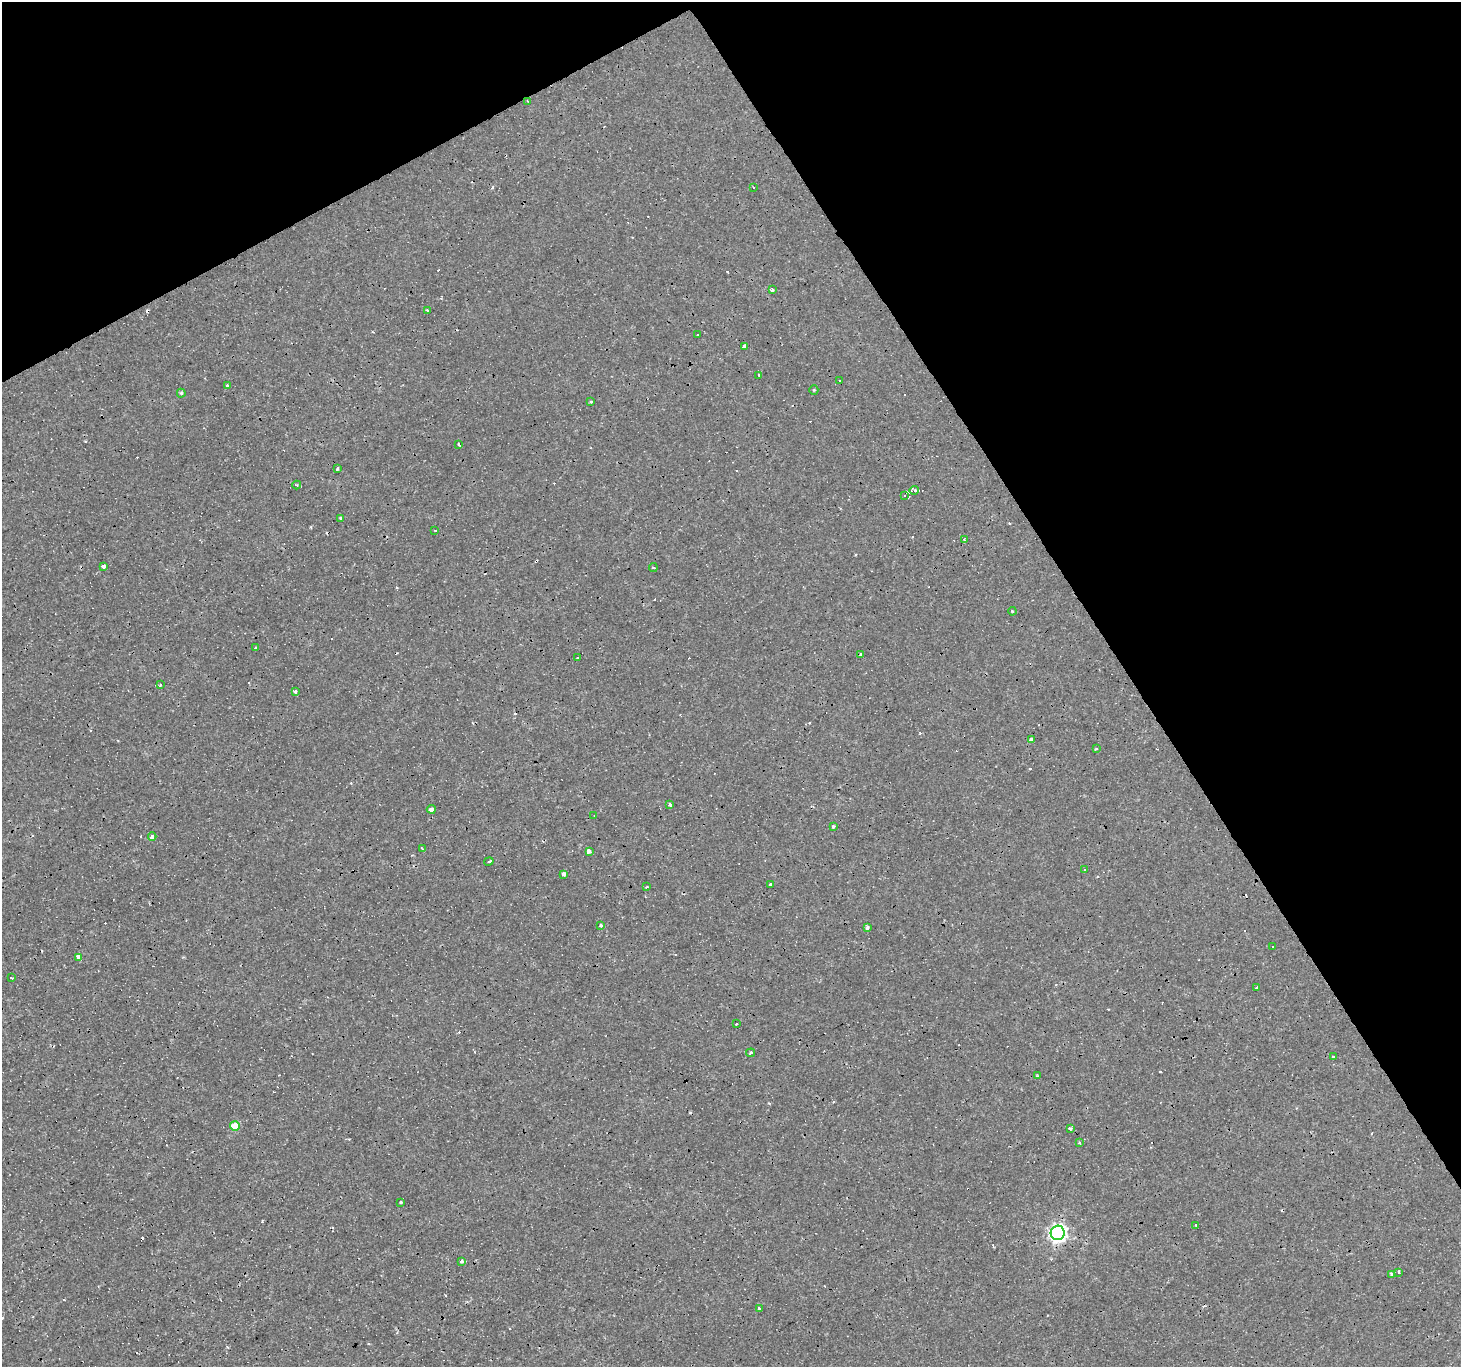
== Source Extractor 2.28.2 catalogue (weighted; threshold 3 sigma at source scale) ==
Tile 3 of 4 x 4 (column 3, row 1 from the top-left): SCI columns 2919-4377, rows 4203-5567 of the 5836 x 5734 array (HDU 1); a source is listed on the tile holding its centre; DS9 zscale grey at full resolution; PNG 1463 x 1369 px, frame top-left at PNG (2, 2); each listed source drawn as its Kron ellipse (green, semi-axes under 4 px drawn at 4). Shown black and unused: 30% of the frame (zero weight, under 3 of 4 exposures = <1% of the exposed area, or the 3 px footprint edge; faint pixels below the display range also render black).
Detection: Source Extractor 2.28.2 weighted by HDU 2 'WHT'; one run over the whole footprint, this tile lists its part. Background 8.11e-04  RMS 8.8e-04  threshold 0.00394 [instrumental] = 3 sigma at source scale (4.5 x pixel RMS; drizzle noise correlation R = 1.50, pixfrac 1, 0.0396/0.0396 arcsec/px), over >= 5 px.
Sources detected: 115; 53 cosmic-ray / hot-pixel residue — neither listed nor drawn; the other 62 listed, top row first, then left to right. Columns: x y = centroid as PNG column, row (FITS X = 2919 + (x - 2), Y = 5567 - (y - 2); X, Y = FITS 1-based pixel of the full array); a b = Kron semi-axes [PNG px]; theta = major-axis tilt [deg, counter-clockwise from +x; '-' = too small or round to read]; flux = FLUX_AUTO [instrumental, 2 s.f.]
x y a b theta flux
528 101 4 2 - 0.061
753 187 3 3 - 0.37
772 290 3 3 - 0.2
427 310 3 3 - 0.17
698 334 3 3 - 0.29
744 346 3 3 - 0.72
759 375 3 3 - 0.37
840 380 3 3 - 0.37
228 385 3 3 - 0.5
814 390 5 4 - 0.089
181 393 4 4 - 0.13
591 401 3 3 - 0.26
459 444 3 3 - 0.54
338 468 3 3 - 0.65
297 485 4 4 - 0.096
914 490 5 3 - 5200
905 495 3 3 - 110
341 518 3 3 - 0.87
435 530 3 2 - 0.07
965 540 4 2 - 0.084
103 566 3 3 - 1.8
653 568 4 2 - 0.09
1012 611 4 3 - 0.076
255 648 3 3 - 0.61
861 654 3 3 - 0.38
578 658 3 3 - 0.41
160 685 3 3 - 0.31
295 691 3 3 - 0.4
1031 739 4 3 - 0.53
1096 749 3 3 - 0.17
669 804 3 3 - 0.74
431 809 4 4 - 0.26
594 816 3 2 - 0.052
833 827 4 3 - 0.15
152 837 4 3 - 16
423 849 4 3 - 0.33
589 851 4 3 - 0.75
489 861 5 2 - 0.19
1084 870 3 2 - 0.16
564 874 3 3 - 3.4
770 885 3 3 - 0.49
646 887 3 3 - 0.39
601 925 3 3 - 0.3
867 928 4 3 - 0.23
1272 946 3 3 - 0.89
79 957 4 3 - 4
11 978 3 3 - 0.72
1257 988 3 3 - 0.6
737 1024 3 3 - 0.83
751 1053 4 3 - 0.21
1333 1057 3 3 - 0.73
1037 1076 4 4 - 0.11
235 1126 5 5 - 2
1070 1128 3 3 - 1.9
1079 1142 3 3 - 0.58
401 1202 3 2 - 0.096
1196 1225 3 2 - 0.086
1058 1233 7 7 - 32
462 1261 4 3 - 0.46
1398 1272 3 2 - 0.17
1392 1274 4 3 - 0.3
759 1308 3 3 - 0.36
Overlapping masked pixels (flux is a lower limit): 2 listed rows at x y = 528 101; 914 490